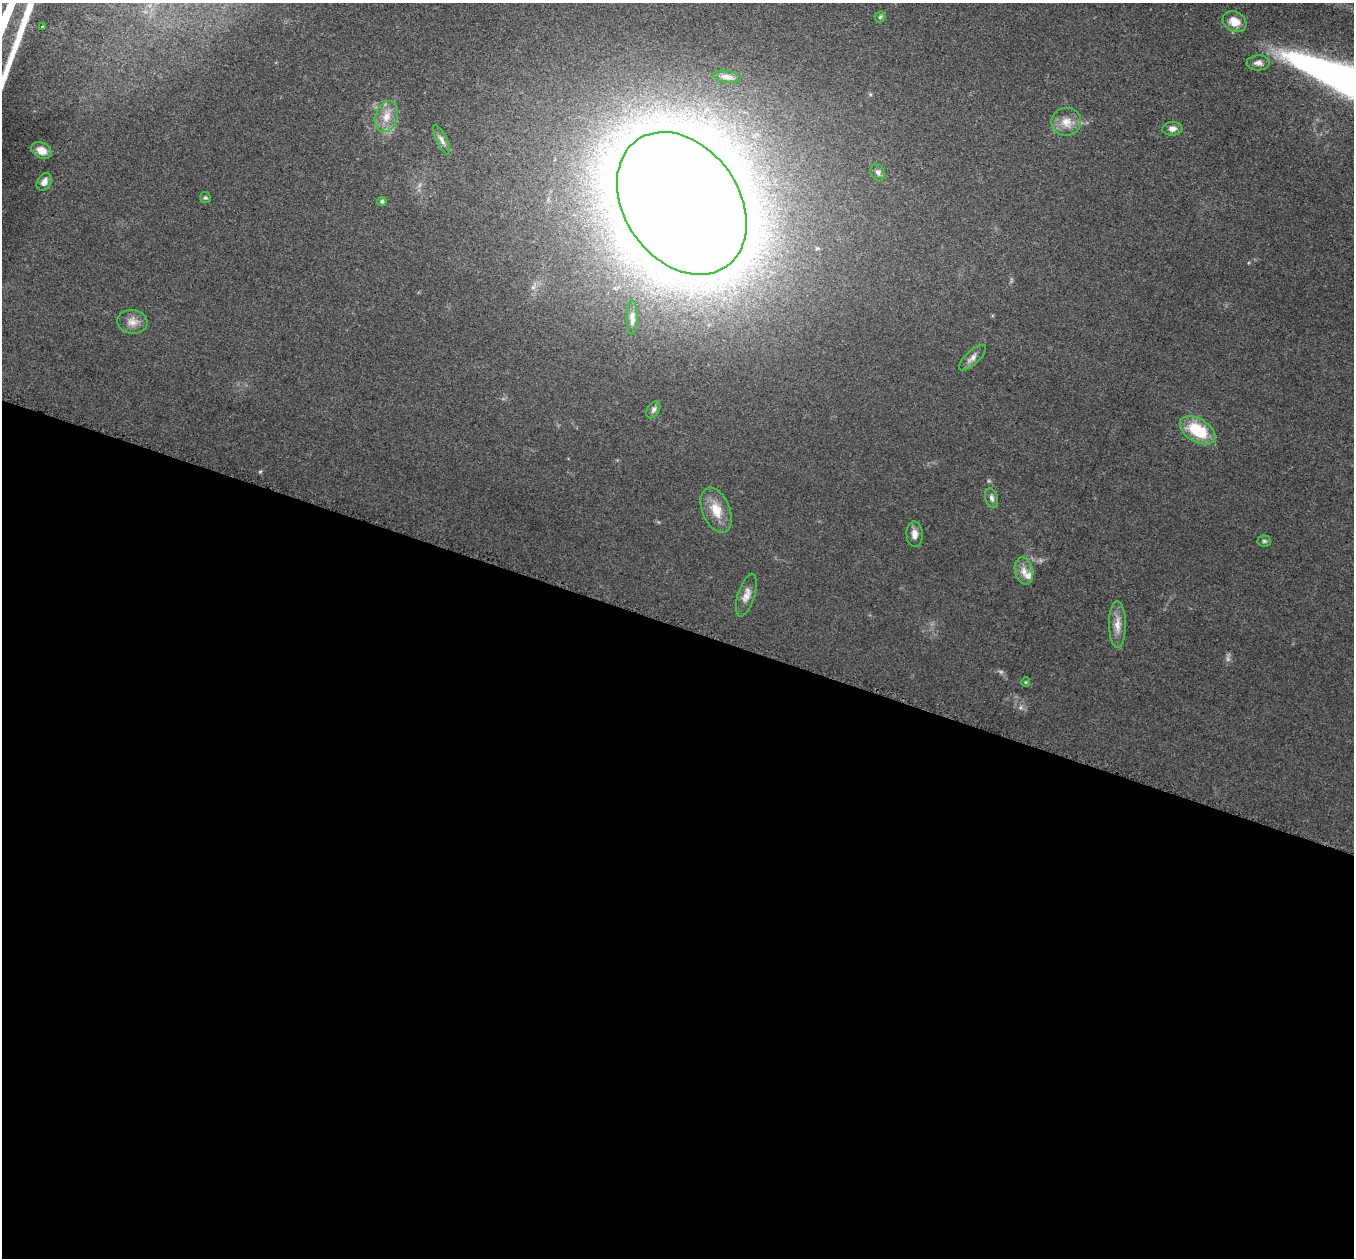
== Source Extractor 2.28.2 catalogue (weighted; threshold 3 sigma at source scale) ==
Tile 14 of 4 x 4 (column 2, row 4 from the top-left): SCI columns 1385-2736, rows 198-1453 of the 5457 x 5503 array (HDU 1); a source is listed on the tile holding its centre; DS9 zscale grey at full resolution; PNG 1356 x 1260 px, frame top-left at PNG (2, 3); each listed source drawn as its Kron ellipse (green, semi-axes under 4 px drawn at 4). Shown black and unused: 50% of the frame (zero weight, under 3 of 5 exposures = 4% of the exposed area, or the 3 px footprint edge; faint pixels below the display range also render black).
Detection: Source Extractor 2.28.2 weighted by HDU 2 'WHT'; one run over the whole footprint, this tile lists its part. Background 0.054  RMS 0.006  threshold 0.0268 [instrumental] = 3 sigma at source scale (4.5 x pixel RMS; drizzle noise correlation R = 1.50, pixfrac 1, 0.05/0.05 arcsec/px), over >= 5 px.
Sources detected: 31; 2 too faint to see at this stretch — neither listed nor drawn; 1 inside a brighter listed object's ellipse — not listed separately; the other 28 listed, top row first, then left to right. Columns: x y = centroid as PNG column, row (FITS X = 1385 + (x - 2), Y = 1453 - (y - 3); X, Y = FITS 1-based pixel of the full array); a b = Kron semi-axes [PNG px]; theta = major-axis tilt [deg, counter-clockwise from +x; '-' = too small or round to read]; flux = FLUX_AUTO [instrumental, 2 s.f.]
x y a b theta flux
880 17 5 5 - 0.91
1234 22 12 9 -29 7.4
42 27 3 2 - 0.38
1258 63 11 7 2 2.7
727 77 14 5 -9 3.1
386 117 16 11 71 7.7
1066 122 15 14 - 7.1
1172 129 10 6 3 2.6
442 140 16 5 -65 2.7
41 150 10 7 -28 5.3
878 172 8 7 - 1.8
44 182 9 6 57 3.6
205 198 6 5 - 1
382 201 4 4 - 1.2
682 203 77 57 -55 5000
632 318 17 5 90 2.7
132 322 15 12 -5 5.3
972 358 17 7 43 3.4
653 410 9 6 58 1.8
1198 430 19 11 -31 25
992 498 10 6 -73 2.1
716 510 24 14 -67 11
915 534 13 8 -87 3.9
1264 541 7 5 -2 1.2
1024 571 14 9 -76 4.9
746 595 22 8 72 4.9
1117 624 23 8 -89 6.3
1026 682 5 4 - 0.67